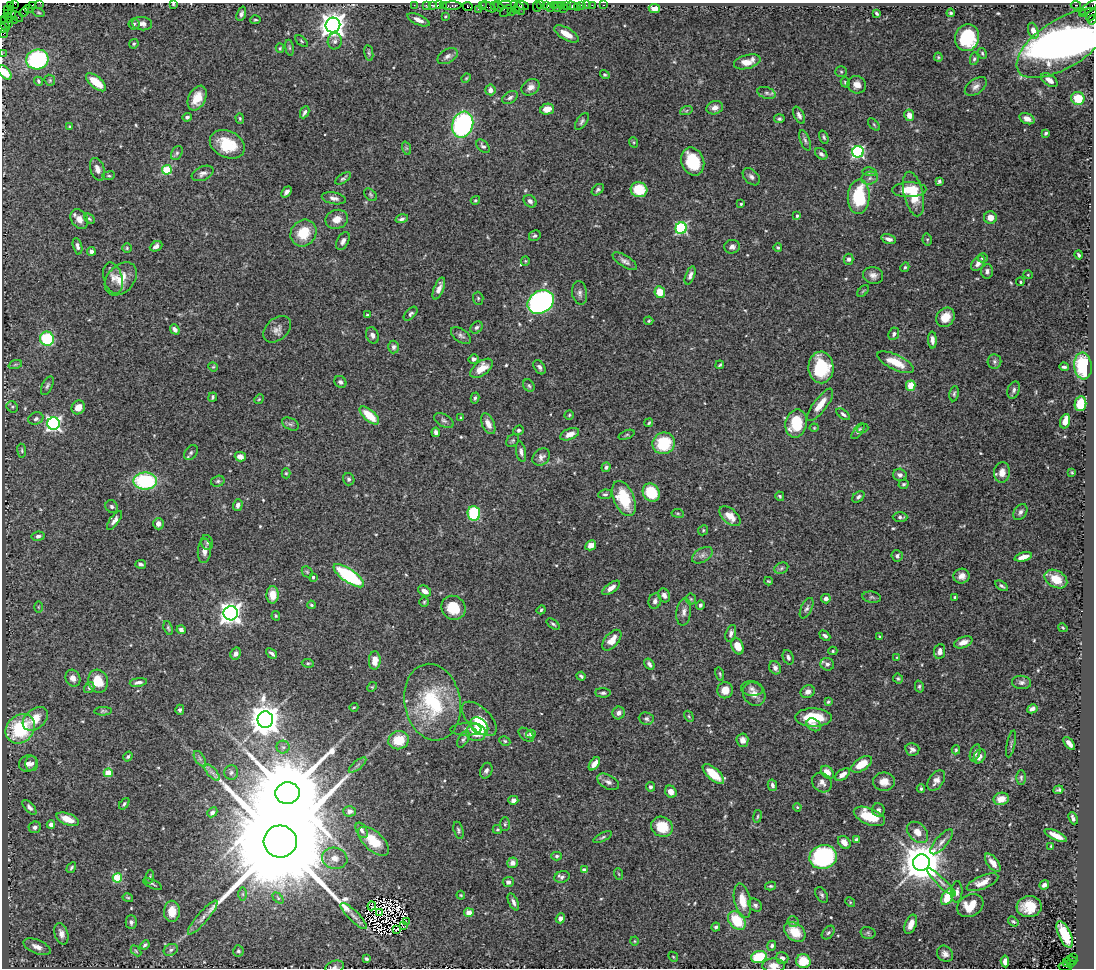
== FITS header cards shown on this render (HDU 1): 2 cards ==
NAXIS1  =                 1092
NAXIS2  =                  966

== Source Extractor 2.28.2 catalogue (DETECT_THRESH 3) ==
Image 1092 x 966 px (HDU 1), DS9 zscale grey, 1 PNG px = 1 image px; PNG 1096 x 970 px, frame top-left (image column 1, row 966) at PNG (2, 3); each listed source drawn as its Kron ellipse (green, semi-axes under 4 px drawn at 4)
Background 2.64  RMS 0.041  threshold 0.122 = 3 sigma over >= 5 px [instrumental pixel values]
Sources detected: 552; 6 with non-positive FLUX_AUTO (blend fragments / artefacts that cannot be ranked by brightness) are neither listed nor drawn; of the other 546, the 500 brightest by FLUX_AUTO listed and drawn (46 fainter detections omitted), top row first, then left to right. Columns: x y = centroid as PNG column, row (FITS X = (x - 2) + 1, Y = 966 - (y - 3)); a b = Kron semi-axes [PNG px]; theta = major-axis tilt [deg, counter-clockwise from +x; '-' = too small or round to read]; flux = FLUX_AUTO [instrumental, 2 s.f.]
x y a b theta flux
40 3 2 2 - 69
15 4 3 2 - 36
173 4 4 3 - 4.2
32 5 2 2 - 98
414 5 2 2 - 58
426 5 3 2 - 89
432 5 3 2 - 64
439 5 2 2 - 130
443 5 3 2 - 160
494 5 3 3 - 150
505 5 7 3 -1 510
515 5 4 2 - 62
523 5 6 3 -18 200
541 5 4 2 - 180
546 5 3 2 - 130
554 5 3 2 - 170
562 5 2 2 - 140
566 5 3 3 - 190
582 5 3 3 - 200
586 5 2 2 - 26
592 5 2 2 - 73
604 5 3 2 - 48
1076 5 5 3 - 1200
10 6 3 2 - 62
451 6 10 3 2 440
468 6 5 3 - 330
482 6 4 2 - 140
499 6 6 3 -54 460
537 6 5 2 - 130
572 6 6 4 -15 290
488 7 8 4 -29 520
557 7 5 3 - 400
577 7 3 2 - 41
28 8 2 2 - 52
520 8 7 3 -63 350
550 8 3 2 - 250
1089 8 11 2 38 410
8 9 4 2 - 86
478 9 2 2 - 50
563 9 2 2 - 86
654 9 6 4 -11 21
506 11 7 2 45 37
512 11 3 2 - 110
516 11 3 2 - 120
24 12 6 2 45 180
39 12 6 4 -18 4
877 13 4 3 - 5.1
951 13 4 3 - 4.1
1082 13 2 2 - 78
8 14 3 2 - 38
11 14 4 3 - 170
241 14 7 4 70 7.5
1091 15 7 3 62 690
445 16 4 3 - 3
17 17 7 3 -39 280
9 19 4 3 - 310
5 20 3 2 - 100
14 20 3 2 - 290
255 20 5 3 - 3.3
418 20 12 5 -24 16
1092 20 5 3 - 330
8 23 3 2 - 93
4 24 8 3 -60 240
134 24 5 5 - 4.8
142 24 10 6 -6 14
333 25 7 7 - 2900
3 28 4 3 - 280
1033 31 8 5 -72 14
4 33 5 2 - 210
566 34 14 6 -30 33
967 38 14 12 74 160
301 41 7 3 -43 3.4
335 41 8 7 - 9.6
1064 43 54 24 32 3400
134 44 5 4 - 3.5
280 48 5 4 - 3.3
289 48 8 4 -81 4.1
369 53 8 4 -82 5.3
982 53 5 4 - 4
2 54 2 2 - 52
448 56 11 7 30 12
938 57 4 4 - 3.1
37 59 11 10 - 330
974 59 6 4 79 4.5
747 62 13 7 15 34
5 72 8 5 -47 31
841 72 6 5 - 4.1
605 75 5 4 - 3.7
466 78 5 4 - 3.1
50 80 6 5 - 3.8
1049 80 9 5 -36 17
38 81 4 3 - 4.4
96 82 12 5 -41 57
845 82 5 4 - 3.7
857 85 9 8 - 20
976 86 12 7 35 14
531 87 9 7 34 17
490 90 5 5 - 15
767 93 9 5 -19 7.7
197 98 13 8 64 42
510 98 8 5 28 7.5
1078 98 6 6 - 55
715 108 8 6 17 18
547 109 7 5 13 32
686 111 6 4 19 4.5
305 112 6 3 65 7.8
799 115 9 5 -63 10
909 115 6 5 - 20
187 117 4 4 - 7.3
240 118 5 4 - 4.1
779 119 5 4 - 5.5
1027 119 8 5 -23 16
582 121 10 5 56 6.7
463 125 13 10 70 420
874 125 7 3 -48 3.5
70 127 4 3 - 3.8
1046 133 3 3 - 4.9
824 137 7 4 -71 4.7
805 140 11 4 -70 7.8
633 142 5 3 - 2.8
227 144 18 13 -24 90
483 146 8 5 -48 7.5
406 148 7 4 -71 4.2
858 152 6 5 - 450
177 153 7 5 60 6.6
821 154 7 5 -38 9.1
693 161 14 11 -68 100
97 169 11 7 -72 16
167 170 5 4 - 120
870 172 7 4 -8 4
203 173 11 7 24 12
109 176 6 3 6 3.3
751 177 10 6 -45 10
343 178 9 4 35 5.4
870 178 8 6 17 9.4
939 181 4 3 - 5.9
598 190 7 4 40 6.1
639 190 8 7 - 87
909 190 17 7 2 79
287 192 6 4 48 9.4
913 194 23 9 -77 76
370 195 7 5 -43 5
859 197 17 11 86 150
334 198 12 5 -11 13
475 200 5 4 - 4.2
530 201 7 5 -41 8.9
741 204 3 3 - 3.7
797 216 3 3 - 4.8
990 218 6 6 - 23
79 219 10 8 -56 22
89 219 6 4 -44 4.4
337 219 11 9 21 24
402 219 6 4 16 6.5
681 228 6 5 - 310
303 233 14 12 51 70
535 236 6 5 - 5.6
889 239 7 4 -16 12
927 239 6 4 -78 3.9
343 241 9 5 61 11
77 246 8 4 -77 8.5
156 246 6 4 27 12
732 247 8 7 - 10
127 248 5 5 - 3.6
778 248 4 4 - 4.4
91 251 4 4 - 12
1079 255 4 3 - 5.4
983 258 5 4 - 6.4
849 259 5 5 - 7.5
525 261 4 4 - 3
625 261 14 5 -32 12
978 263 8 5 55 13
905 267 5 4 - 4
987 271 7 6 - 8.7
690 275 9 4 69 10
873 275 10 8 -16 15
1028 275 5 4 - 3
113 278 16 9 -75 19
121 279 19 13 48 45
1020 282 4 3 - 3
439 289 12 5 69 18
863 291 7 4 45 3.2
660 292 6 5 - 48
580 293 12 7 -80 11
478 298 6 5 - 4.7
541 302 14 11 32 800
411 314 8 5 45 6.1
367 315 3 3 - 3
945 317 10 8 55 42
649 321 4 3 - 3.3
476 327 7 5 43 6.3
175 329 5 4 - 12
277 329 16 10 42 18
894 334 6 5 - 6.1
372 335 8 6 -68 11
461 335 11 6 -36 9.8
47 339 7 7 - 190
932 340 8 4 -88 12
393 347 6 5 - 9.4
474 359 5 4 - 5.7
896 362 19 7 -25 56
994 362 7 7 - 7.5
15 365 7 4 19 5
720 365 4 2 - 3.8
1083 366 13 9 -85 170
213 367 5 4 - 3.3
539 367 8 5 -57 8.5
821 367 16 12 -88 130
1064 367 4 3 - 6.1
481 368 13 7 37 37
340 382 6 5 - 7.8
47 386 10 5 64 7.2
529 386 7 5 -57 5.2
911 386 5 5 - 54
1014 390 9 6 69 8.3
954 394 8 4 81 5
213 397 4 3 - 4.6
475 398 5 3 - 5
259 399 5 4 - 3.5
1080 404 7 5 80 76
820 405 19 6 52 38
12 407 6 5 - 4.5
78 407 7 6 - 26
843 414 8 4 -36 6.5
569 415 4 4 - 3.4
369 416 12 5 -42 58
461 418 4 3 - 3.2
36 419 7 6 - 7.2
444 421 10 6 -31 8
1065 421 7 4 74 30
54 423 6 6 - 780
649 423 5 3 - 3.9
290 424 9 5 -26 6.7
488 424 11 6 -65 21
796 424 14 10 78 110
814 428 4 4 - 2.8
862 428 6 3 19 3.3
518 430 5 5 - 6.2
858 431 9 4 52 5.8
436 432 4 4 - 9.7
570 434 10 5 22 22
627 435 8 4 21 4.1
513 441 7 5 47 5
664 443 11 10 - 120
22 451 7 4 -84 4.3
521 452 10 5 -80 9.3
191 453 8 6 51 6.3
240 457 5 4 - 17
541 457 9 7 42 13
606 467 5 4 - 5.9
1002 472 10 8 84 22
1072 472 4 3 - 2.9
286 473 5 4 - 3.6
900 475 7 6 - 10
349 479 6 5 - 6.5
145 481 12 8 0 250
218 481 7 5 15 5.4
904 484 5 4 - 4.6
651 493 9 8 - 100
605 494 7 4 8 5.5
780 496 5 4 - 4.6
858 497 7 5 42 7
624 498 18 10 -67 110
238 505 6 4 72 9.9
112 506 7 6 - 7.2
1020 512 9 6 57 8.3
474 513 7 6 - 220
678 513 6 3 -8 3.1
730 516 12 7 -42 35
900 517 7 5 -2 6.4
114 520 11 4 54 13
158 524 6 5 - 15
703 530 5 4 - 3.5
38 536 6 4 9 8
207 543 7 6 - 6.8
591 545 6 5 - 20
204 551 12 6 86 21
702 555 11 6 32 12
897 556 6 5 - 7.5
1023 557 9 4 15 20
141 564 5 4 - 6.2
781 568 7 5 24 5.4
307 572 6 5 - 3.5
349 576 18 6 -35 260
962 576 8 7 - 16
313 577 3 3 - 4.4
1056 579 12 8 -29 46
768 581 4 3 - 3.3
1002 586 7 4 -34 5.8
611 588 10 5 36 19
425 591 7 5 -31 17
273 595 8 6 88 38
664 595 7 5 -62 12
872 597 9 5 -9 5.8
955 597 3 3 - 3.3
691 599 5 5 - 3.6
826 599 4 4 - 11
655 601 8 6 72 9.9
424 602 5 4 - 3.3
311 605 4 3 - 3.5
700 605 5 4 - 5.8
38 607 6 4 -90 2.8
453 608 12 11 - 71
807 608 11 5 64 8.2
541 610 5 4 - 4.2
684 612 14 7 82 15
231 613 7 7 - 1900
276 616 5 3 - 3.6
553 624 7 4 -38 4.7
168 628 7 3 -71 4.1
1063 628 5 3 - 2.9
181 630 4 4 - 8.9
731 633 9 5 73 9.7
825 636 6 4 -43 6.6
880 637 4 3 - 3.2
612 640 12 7 49 35
963 642 10 5 20 18
737 646 8 5 -65 35
833 651 4 4 - 3.9
940 651 7 5 82 16
272 653 6 3 -40 7
236 654 6 5 - 11
788 657 7 5 -68 8.7
897 657 4 3 - 2.8
375 660 9 6 87 30
308 663 6 4 -7 4
649 664 6 4 -56 8.7
827 664 7 6 - 8.7
775 668 7 5 -62 11
720 674 7 4 -76 3.9
581 676 4 3 - 4.5
73 678 9 7 -62 17
898 679 5 5 - 4.3
98 681 11 10 - 67
138 682 9 4 8 9.7
1021 682 9 6 -5 9.1
372 687 5 4 - 3.2
919 687 6 4 -75 4.7
89 688 6 5 - 4.8
752 689 11 7 -5 12
725 690 8 7 - 26
808 692 7 6 - 15
603 693 8 4 -3 6.1
754 694 12 10 -53 23
432 702 38 28 -79 240
828 702 3 3 - 3.5
354 707 4 3 - 2.9
1032 709 5 4 - 9.2
180 710 5 4 - 6.1
103 711 9 4 2 4.7
619 713 6 6 - 12
689 716 6 4 -60 3.4
813 718 18 9 -1 90
35 719 14 9 41 49
479 719 22 11 -44 55
646 719 7 6 - 7.9
265 720 8 7 - 4800
814 725 8 6 -36 11
479 726 10 7 -43 31
20 729 16 13 45 200
466 729 16 6 1 11
476 732 10 8 -14 77
531 734 5 4 - 11
526 735 9 5 -41 6.7
463 739 9 5 60 5.9
399 740 10 9 - 65
742 740 7 6 - 16
505 741 6 4 -28 3.9
1069 743 7 4 -51 15
1011 744 14 3 78 5
283 747 6 6 - 7.1
912 749 7 6 - 10
956 750 4 4 - 3.7
975 753 9 5 71 8.8
128 756 5 4 - 4.8
980 756 7 5 62 16
200 759 8 5 -59 6.9
28 763 9 8 - 17
32 764 7 6 - 9.8
594 764 7 4 55 18
862 764 12 6 33 47
358 765 11 3 40 6.9
486 771 8 6 65 8.4
212 772 10 4 -48 10
827 772 7 5 -47 25
108 773 4 4 - 49
231 773 7 7 - 7.5
713 774 13 6 -42 70
842 775 8 5 35 20
1021 778 7 5 -90 5.2
936 780 11 7 54 15
608 782 12 7 -29 12
822 782 10 9 - 15
884 782 11 9 0 24
772 785 6 4 -77 7.7
650 787 4 4 - 6.9
921 789 4 3 - 4.2
1058 790 5 3 - 4.7
671 792 6 5 - 22
287 793 12 10 5 60000
1001 799 8 6 12 24
513 800 5 4 - 9.4
124 804 6 4 50 4.9
29 807 9 4 -48 9.6
797 807 4 4 - 3.3
878 810 7 6 - 9.1
350 811 6 5 - 8
212 812 5 4 - 8.5
757 816 6 3 81 3.3
869 816 16 8 -22 87
1073 818 6 3 -67 7.7
68 819 12 5 -21 40
505 824 7 5 89 4.9
51 825 4 4 - 16
35 827 6 5 - 8.6
662 827 11 9 -28 74
362 830 8 5 -60 8.1
458 830 9 5 -74 5.9
497 830 5 4 - 4.3
917 832 12 8 -43 26
1056 835 12 4 -26 26
603 837 10 3 27 5.1
856 839 4 4 - 5.2
280 841 16 16 - 120000
374 841 19 9 -41 72
844 842 7 5 -49 21
942 842 15 6 49 16
1051 846 3 3 - 3.2
557 856 5 4 - 4.6
823 857 14 12 13 340
335 858 13 10 -11 27
921 862 8 8 - 9100
513 863 5 5 - 17
993 863 11 5 -52 21
71 868 6 3 60 4.9
584 870 4 4 - 17
619 874 6 3 -70 3.6
150 877 7 3 80 4.2
562 877 8 5 18 8.3
117 878 5 4 - 150
508 882 5 5 - 9.8
941 882 19 4 -44 14
983 882 17 6 23 31
152 884 10 3 -24 5
1044 885 5 4 - 11
771 886 5 4 - 4
957 892 11 5 86 11
243 894 7 4 -90 5.1
461 895 4 4 - 2.9
822 895 8 5 -58 6.2
947 897 9 5 63 77
128 898 5 3 - 3.2
278 898 6 4 -46 4.2
742 901 17 8 -78 45
513 902 9 4 -64 9.4
850 902 5 4 - 3.1
755 905 7 5 -40 7.6
372 906 4 2 - 6.5
970 906 14 10 29 54
1029 907 12 10 7 61
172 911 10 8 89 39
380 912 2 2 - 4.7
469 913 5 4 - 27
354 916 18 5 -45 15
203 918 22 5 50 19
560 918 5 4 - 12
406 921 2 2 - 4
737 921 10 7 -50 99
1013 921 6 4 -36 4.4
131 922 7 5 -90 8.4
793 922 5 5 - 5.4
911 924 10 5 68 25
404 926 3 2 - 3.9
716 927 4 4 - 6.2
397 929 3 2 - 3
795 932 12 8 -38 46
828 933 8 5 48 6.2
868 933 7 5 -13 5.3
61 934 11 6 -74 16
1065 934 14 6 -65 97
634 941 4 4 - 3.1
145 945 5 3 - 5
772 946 5 4 - 6.5
37 947 14 6 -22 17
171 950 7 5 24 7.3
136 951 6 3 -46 3
238 951 5 5 - 6.9
945 954 9 7 -48 13
673 957 5 4 - 3
759 957 8 6 16 97
1073 957 3 2 - 420
782 958 6 6 - 12
366 959 4 3 - 5.1
1071 960 6 3 -15 760
803 961 7 7 - 58
1005 961 6 4 -82 15
1067 963 3 3 - 540
1070 964 3 3 - 260
774 965 11 7 -1 24
335 967 9 6 18 8.4
1065 967 6 3 -10 530
At the frame edge (FLAGS 8, measured only in part): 14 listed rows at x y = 40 3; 15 4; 173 4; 1089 8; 1091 15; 1092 20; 3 28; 4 33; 1064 43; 2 54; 5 72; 774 965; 335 967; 1065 967
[46 fainter detections neither listed nor drawn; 6 non-positive-flux detections neither listed nor drawn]